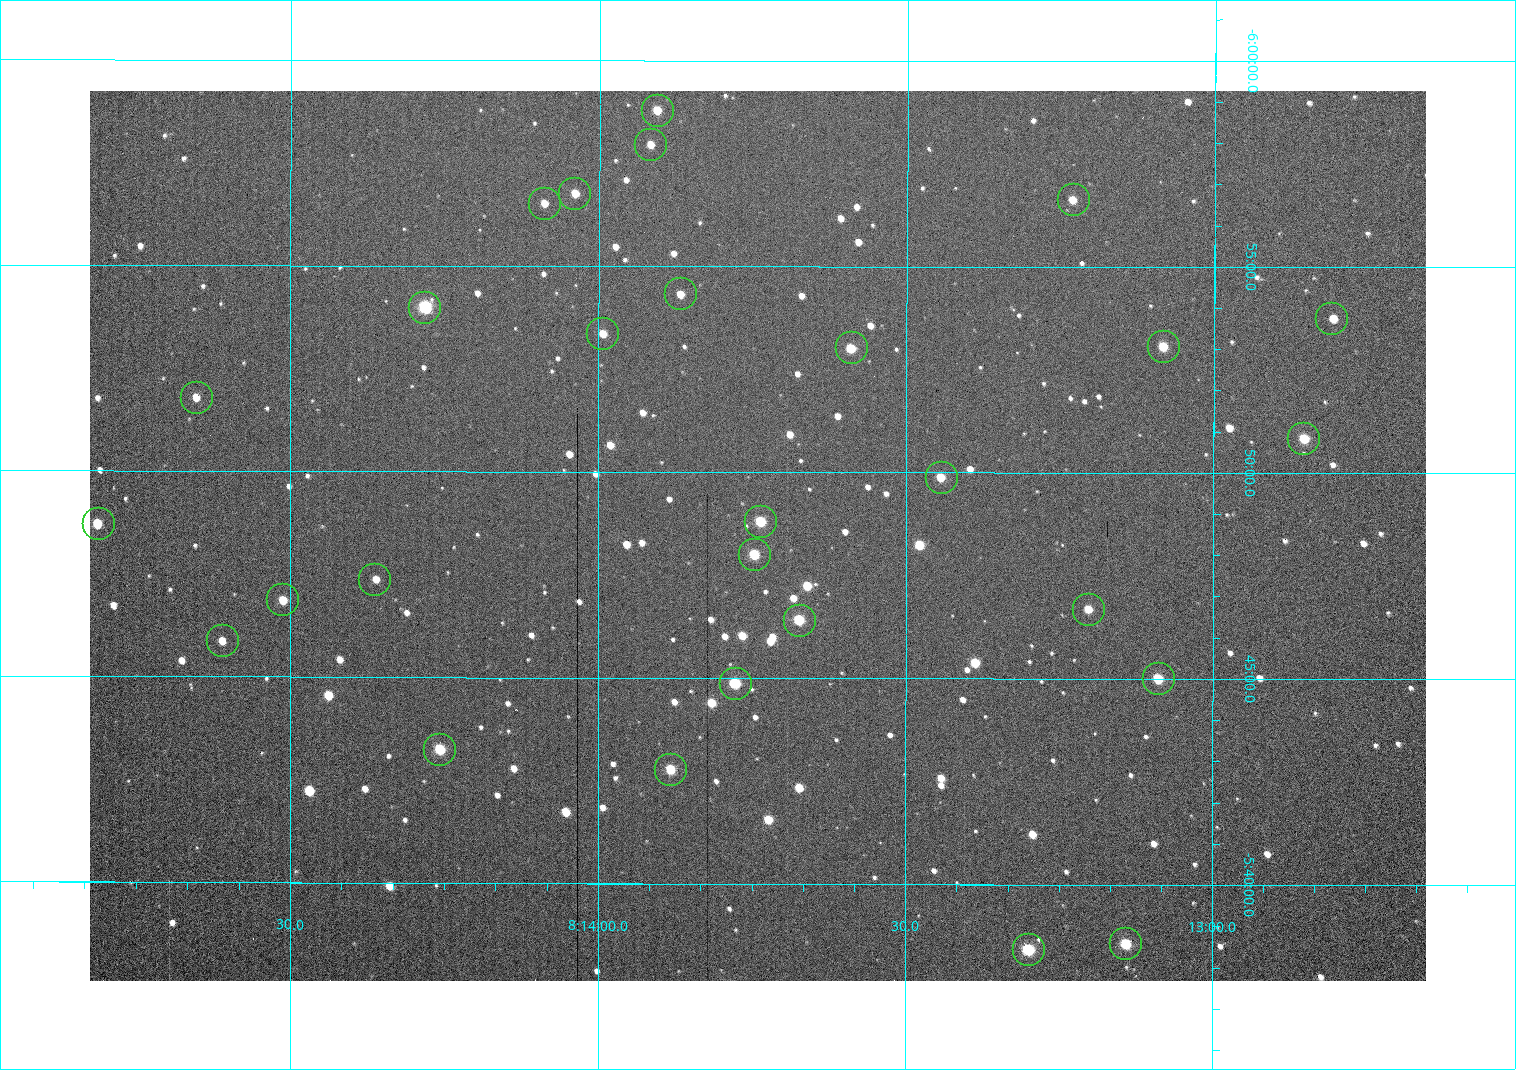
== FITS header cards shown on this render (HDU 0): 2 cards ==
NAXIS1  =                 1336 /fastest changing axis
NAXIS2  =                  890 /next to fastest changing axis

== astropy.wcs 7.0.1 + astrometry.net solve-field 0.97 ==
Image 1336 x 890 px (HDU 0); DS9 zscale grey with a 90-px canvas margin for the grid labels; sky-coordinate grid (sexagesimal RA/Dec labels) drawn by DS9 from the SOLVED WCS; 28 Tycho-2 reference stars matched to detected sources circled (green)
Header WCS: none
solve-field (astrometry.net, Tycho-2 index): SOLVED blind (the file carries no WCS)
Solved WCS: RA---TAN-SIP/DEC--TAN-SIP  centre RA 08:13:44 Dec -05:48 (123.44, -5.81 deg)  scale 1.45 arcsec/px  FOV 32.4' x 21.6'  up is +180 deg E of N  parity flipped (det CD > 0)
(file carries no celestial WCS; the grid is the blind solution)
Tycho-2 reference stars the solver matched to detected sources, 28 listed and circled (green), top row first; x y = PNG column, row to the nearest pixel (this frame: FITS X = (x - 90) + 1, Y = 890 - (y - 91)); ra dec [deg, ICRS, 3 dp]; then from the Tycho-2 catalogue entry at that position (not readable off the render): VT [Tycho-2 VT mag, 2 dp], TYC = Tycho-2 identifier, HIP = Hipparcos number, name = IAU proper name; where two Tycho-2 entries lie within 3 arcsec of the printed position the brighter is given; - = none
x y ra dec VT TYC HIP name
657 110 123.477 -5.980 10.26 4859-1144-1 - -
650 144 123.479 -5.966 11.10 4859-350-1 - -
574 193 123.510 -5.946 10.52 4859-184-1 - -
1073 199 123.308 -5.944 10.52 4859-1280-1 - -
544 203 123.523 -5.942 10.76 4859-1650-1 - -
680 293 123.467 -5.906 10.52 4859-166-1 - -
424 307 123.571 -5.900 8.33 4859-1156-1 40348 -
1331 318 123.202 -5.896 10.68 4859-380-1 - -
602 333 123.499 -5.890 10.64 4859-504-1 - -
1163 346 123.271 -5.885 9.99 4859-88-1 - -
851 347 123.398 -5.884 9.80 4859-450-1 - -
196 397 123.663 -5.863 10.72 4859-522-1 - -
1303 438 123.214 -5.847 9.81 4859-118-1 - -
941 477 123.361 -5.832 10.03 4859-722-1 - -
760 521 123.434 -5.814 9.13 4859-322-1 - -
98 523 123.702 -5.812 9.82 4859-614-1 - -
754 554 123.437 -5.800 9.31 4859-860-1 - -
374 579 123.591 -5.790 11.03 4859-334-1 - -
282 599 123.628 -5.781 10.24 4859-1578-1 - -
1088 609 123.301 -5.778 10.55 4859-142-1 - -
799 620 123.418 -5.774 9.12 4859-1654-1 - -
222 640 123.653 -5.765 10.90 4859-1482-1 - -
1158 678 123.272 -5.750 9.52 4859-520-1 - -
735 683 123.444 -5.748 9.26 4859-574-1 - -
439 749 123.565 -5.721 9.18 4859-1166-1 - -
670 769 123.471 -5.713 9.47 4859-288-1 - -
1125 943 123.286 -5.643 9.23 4859-250-1 40238 -
1028 949 123.325 -5.641 8.69 4859-36-1 40254 -